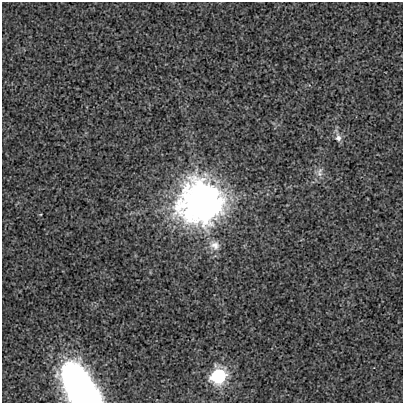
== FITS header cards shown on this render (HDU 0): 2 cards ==
NAXIS1  =                  401
NAXIS2  =                  401

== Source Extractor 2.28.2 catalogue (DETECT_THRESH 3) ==
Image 401 x 401 px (HDU 0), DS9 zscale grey, 1 PNG px = 1 image px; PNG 405 x 405 px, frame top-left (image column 1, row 401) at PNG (2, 2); no overlay
Background -1.15e-04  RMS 0.0025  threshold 0.00759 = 3 sigma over >= 5 px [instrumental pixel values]
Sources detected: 6; all 6 listed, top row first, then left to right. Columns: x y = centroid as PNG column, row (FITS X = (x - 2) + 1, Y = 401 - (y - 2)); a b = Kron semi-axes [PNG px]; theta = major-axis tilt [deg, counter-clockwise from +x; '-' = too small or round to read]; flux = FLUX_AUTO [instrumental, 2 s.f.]
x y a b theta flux
338 138 10 8 -82 0.95
319 174 8 8 - 0.86
202 202 15 15 - 460
214 245 16 13 -33 2
218 376 9 8 - 31
81 388 40 21 -57 78
At the frame edge (FLAGS 8, measured only in part): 1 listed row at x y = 81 388